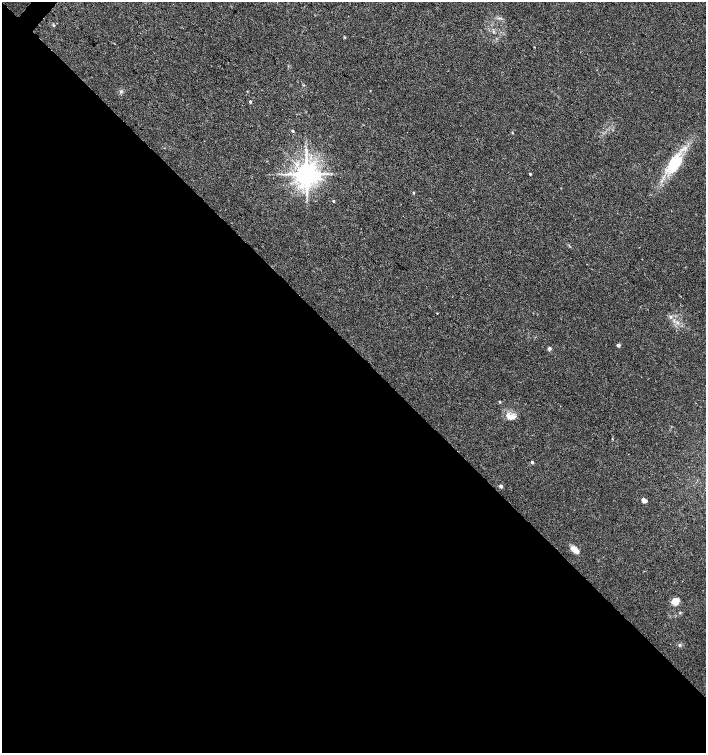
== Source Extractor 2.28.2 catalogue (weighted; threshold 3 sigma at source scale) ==
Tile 14 of 4 x 4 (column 2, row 4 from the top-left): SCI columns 1638-3044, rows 2-1503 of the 6023 x 6017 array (HDU 1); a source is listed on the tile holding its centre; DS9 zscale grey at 2 x 2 block average (1 PNG px = mean of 2 x 2 image px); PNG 708 x 755 px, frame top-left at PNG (2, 2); no overlay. Shown black and unused: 54% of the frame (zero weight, under 3 of 4 exposures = <1% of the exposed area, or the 3 px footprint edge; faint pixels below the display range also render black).
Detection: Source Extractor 2.28.2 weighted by HDU 2 'WHT'; one run over the whole footprint, this tile lists its part. Background 0.0327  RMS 0.0032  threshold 0.0145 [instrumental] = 3 sigma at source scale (4.5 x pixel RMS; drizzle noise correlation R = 1.50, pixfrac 1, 0.0396/0.0396 arcsec/px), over >= 5 px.
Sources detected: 25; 1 inside a brighter object's white glare — not listed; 1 inside a brighter listed object's ellipse — not listed separately; the other 23 listed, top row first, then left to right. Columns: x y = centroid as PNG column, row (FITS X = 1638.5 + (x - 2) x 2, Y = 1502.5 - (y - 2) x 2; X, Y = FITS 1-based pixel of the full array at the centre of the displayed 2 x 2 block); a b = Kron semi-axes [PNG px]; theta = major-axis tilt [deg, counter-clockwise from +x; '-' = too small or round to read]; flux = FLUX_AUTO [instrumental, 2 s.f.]
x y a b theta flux
345 37 3 2 - 0.59
121 91 4 4 - 1.2
370 91 3 2 - 0.35
250 102 2 2 - 1.4
293 131 3 2 - 1.3
675 164 27 10 58 25
306 174 5 5 - 1000
530 174 3 2 - 0.8
413 193 3 3 - 0.63
333 201 3 2 - 1
437 313 2 2 - 0.38
671 317 4 3 - 1.2
618 345 2 2 - 4.2
549 348 2 2 - 3.5
500 402 2 2 - 1
511 417 13 6 13 4.5
612 439 2 2 - 0.43
532 462 2 2 - 2
501 486 2 2 - 3.2
644 500 6 4 -28 2.6
574 549 10 6 -28 5.3
675 601 3 3 - 41
679 645 4 3 - 1.1